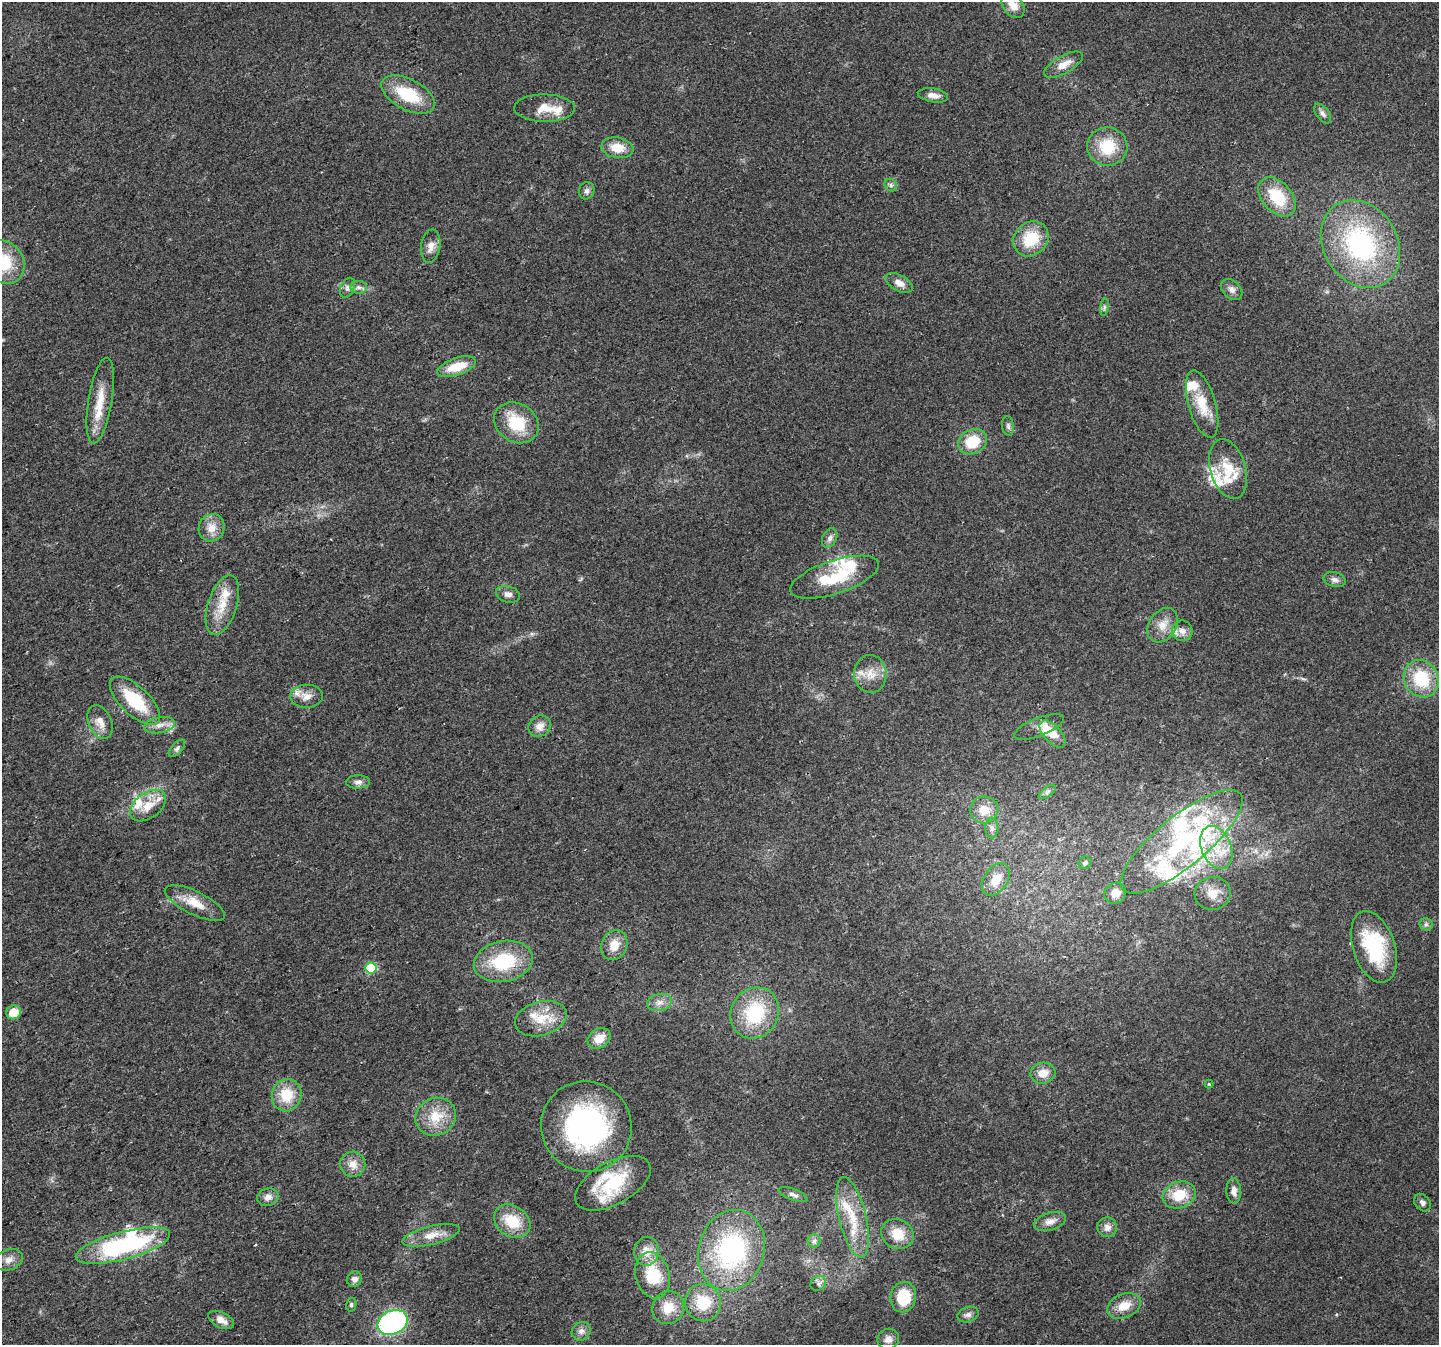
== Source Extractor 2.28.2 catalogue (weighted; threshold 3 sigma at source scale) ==
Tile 7 of 4 x 4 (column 3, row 2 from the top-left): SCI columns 2907-4343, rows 2860-4202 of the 5810 x 5659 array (HDU 1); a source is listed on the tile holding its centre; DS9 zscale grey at full resolution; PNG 1441 x 1347 px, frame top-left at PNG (2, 2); each listed source drawn as its Kron ellipse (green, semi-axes under 4 px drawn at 4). Shown black and unused: <1% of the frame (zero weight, under 2 of 3 exposures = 2% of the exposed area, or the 3 px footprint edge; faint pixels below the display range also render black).
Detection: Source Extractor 2.28.2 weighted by HDU 2 'WHT'; one run over the whole footprint, this tile lists its part. Background 0.047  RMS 0.0076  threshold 0.0342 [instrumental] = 3 sigma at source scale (4.5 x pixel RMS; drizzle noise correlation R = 1.50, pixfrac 1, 0.0396/0.0396 arcsec/px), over >= 5 px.
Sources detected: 127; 1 cosmic-ray / hot-pixel residue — neither listed nor drawn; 23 inside a brighter listed object's ellipse — not listed separately; the other 103 listed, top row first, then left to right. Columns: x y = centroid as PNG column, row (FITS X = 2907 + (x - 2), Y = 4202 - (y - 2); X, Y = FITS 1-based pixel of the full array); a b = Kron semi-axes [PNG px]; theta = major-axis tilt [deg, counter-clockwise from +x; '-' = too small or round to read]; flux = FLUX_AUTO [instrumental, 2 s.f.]
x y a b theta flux
1013 5 14 10 -52 9.6
1063 65 21 9 29 8.7
408 95 29 15 -28 33
933 95 15 7 -10 5.6
545 108 30 13 -1 15
1323 113 11 6 -53 2.9
1107 147 20 19 - 26
617 148 16 10 -9 13
891 185 7 5 -47 1.7
587 191 9 7 71 2.6
1277 197 23 15 -48 28
1031 239 19 16 43 27
1360 244 46 37 -58 120
431 246 17 9 81 6
3 262 23 19 -53 32
899 283 14 8 -30 5.9
359 287 8 6 -1 2.5
347 288 10 6 64 2.9
1232 290 12 8 -45 4.1
1104 307 9 4 82 1.6
456 367 20 8 18 18
100 401 43 12 81 19
1202 404 34 13 -74 21
516 423 23 19 -32 29
1008 426 10 6 -82 2.2
972 442 15 12 28 22
1228 469 30 17 -74 21
212 528 14 12 62 9.2
830 538 10 7 65 3.2
835 577 46 16 18 35
1334 580 11 7 -13 3.2
508 594 12 8 -15 4
222 605 31 14 72 18
1163 625 19 13 57 10
1182 631 10 10 - 5.8
870 674 19 16 -84 12
1421 679 19 17 -60 35
306 696 16 11 2 7.4
135 701 32 14 -43 37
100 722 18 11 -65 7.9
160 725 16 8 10 5.7
540 726 12 10 35 6.1
1039 727 26 9 21 6.9
1053 734 16 8 -46 13
177 748 11 5 48 2
358 782 12 6 1 3.2
1047 792 10 5 36 1.9
148 805 20 12 36 13
984 810 14 13 - 12
992 828 10 6 -89 2.7
1182 842 76 25 39 110
1216 847 22 15 -67 22
1085 863 6 6 - 2.2
996 880 18 11 57 12
1115 893 11 10 - 7.5
1213 893 18 16 11 12
195 903 33 11 -26 15
1426 924 6 6 - 1.7
614 945 15 12 63 11
1374 947 37 21 -72 55
503 961 30 20 11 44
371 968 5 5 - 44
659 1002 13 8 13 5
14 1012 7 7 - 12
755 1013 26 23 57 49
541 1019 26 17 15 18
599 1038 12 9 32 9.9
1043 1073 12 10 12 8
1209 1084 4 4 - 0.68
287 1095 16 15 - 21
436 1117 21 18 26 19
586 1127 46 45 - 160
353 1164 12 12 - 7.3
613 1183 41 21 29 47
1234 1191 12 7 -86 5
793 1195 15 5 -21 2.9
1179 1195 17 13 19 20
268 1197 11 8 12 4.6
1423 1203 9 7 -52 2.8
852 1217 41 13 -77 27
512 1221 19 15 -36 22
1050 1221 17 8 18 5.7
1107 1227 10 10 - 4.6
897 1234 16 14 -29 16
431 1235 29 9 13 11
814 1241 6 6 - 2.3
123 1246 49 14 15 110
731 1250 41 33 74 100
646 1251 14 12 81 10
9 1260 14 10 19 5.4
653 1275 23 17 -75 32
354 1279 8 7 - 3.9
818 1283 8 7 - 3.3
903 1297 15 13 78 29
703 1303 19 17 -70 24
351 1305 7 5 76 1.4
1124 1306 18 12 23 12
668 1308 17 15 58 17
968 1315 11 7 18 3
221 1320 14 7 -26 6.1
393 1322 16 11 24 150
581 1331 10 9 - 3.9
888 1339 11 10 - 5.2
Isophote crosses this tile's border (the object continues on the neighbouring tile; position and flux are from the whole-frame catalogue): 2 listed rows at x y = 1013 5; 3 262